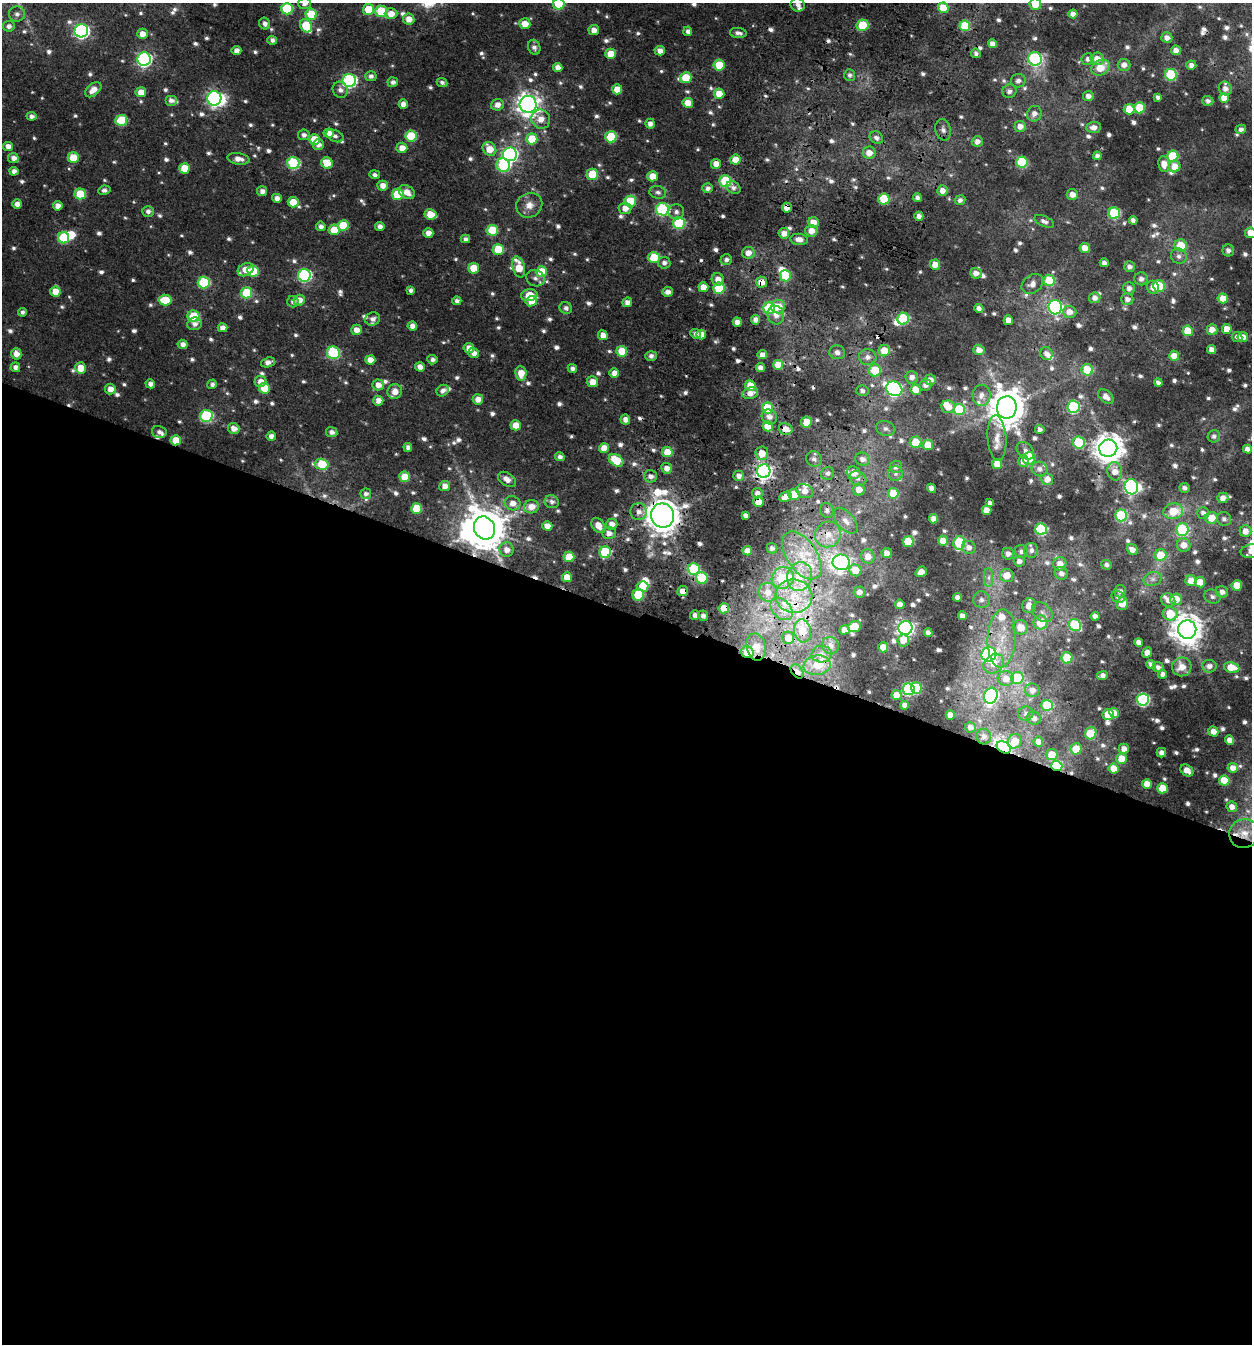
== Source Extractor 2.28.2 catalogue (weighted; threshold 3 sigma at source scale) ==
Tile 14 of 4 x 4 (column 2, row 4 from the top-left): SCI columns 1582-2831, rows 58-1399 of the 5726 x 5472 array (HDU 1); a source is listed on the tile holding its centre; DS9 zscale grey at full resolution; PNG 1254 x 1346 px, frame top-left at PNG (2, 3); each listed source drawn as its Kron ellipse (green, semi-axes under 4 px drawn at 4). Shown black and unused: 55% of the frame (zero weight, under 3 of 4 exposures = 6% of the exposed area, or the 3 px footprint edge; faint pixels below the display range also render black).
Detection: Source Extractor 2.28.2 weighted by HDU 2 'WHT'; one run over the whole footprint, this tile lists its part. Background 0.00562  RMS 0.0041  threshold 0.0184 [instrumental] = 3 sigma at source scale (4.5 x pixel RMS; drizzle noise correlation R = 1.50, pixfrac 1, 0.0396/0.0396 arcsec/px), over >= 5 px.
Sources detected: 887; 5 too faint to see at this stretch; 7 inside a brighter object's white glare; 16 cosmic-ray / hot-pixel residue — neither listed nor drawn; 26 inside a brighter listed object's ellipse — not listed separately; of the other 833, all 500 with FLUX_AUTO >= 1.5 (the completeness limit of this list) listed and drawn (333 fainter detections not listed), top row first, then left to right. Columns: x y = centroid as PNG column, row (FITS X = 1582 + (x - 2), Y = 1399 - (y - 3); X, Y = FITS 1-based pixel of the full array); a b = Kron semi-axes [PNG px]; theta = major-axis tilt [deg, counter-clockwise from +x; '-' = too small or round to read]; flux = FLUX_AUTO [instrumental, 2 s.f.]
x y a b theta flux
304 3 6 6 - 2.3
559 4 5 5 - 24
1035 4 6 6 - 7.7
798 5 7 6 - 2.1
943 8 5 5 - 12
287 9 6 5 - 29
368 9 5 5 - 14
381 11 6 5 - 20
17 14 8 7 - 1.9
311 14 5 5 - 16
391 14 6 5 - 4.7
1073 14 4 4 - 2.5
409 19 5 5 - 4.5
265 23 6 5 - 1.9
525 24 5 5 - 5.7
863 25 6 6 - 18
9 26 5 5 - 2
306 26 7 5 -60 20
965 26 5 5 - 17
594 30 5 5 - 3
81 31 7 6 - 110
688 31 4 4 - 1.7
738 33 8 5 -7 1.9
142 34 5 5 - 4
1167 38 5 5 - 2.5
272 40 5 4 - 1.7
992 44 4 4 - 2.7
534 47 8 6 -67 2.1
1176 50 5 4 - 3.2
236 51 5 4 - 2.7
660 51 5 4 - 3.2
976 53 5 4 - 1.5
611 54 5 5 - 9.3
144 59 7 6 - 100
1035 59 7 6 - 79
1088 59 6 6 - 1.9
1097 59 6 6 - 4.5
719 65 5 5 - 14
1124 65 6 6 - 3.2
1191 65 5 4 - 2.2
558 67 4 4 - 3.4
1101 68 9 7 30 8.1
850 75 6 5 - 1.5
1171 75 6 6 - 39
371 76 5 5 - 1.8
686 78 6 5 - 13
349 80 7 6 - 88
1018 81 7 7 - 2.2
393 82 5 5 - 1.5
442 82 5 4 - 1.5
1225 88 7 6 - 2.9
617 89 5 5 - 6.6
93 90 9 6 40 4
340 90 8 7 - 2.2
1009 91 7 6 - 2
141 92 5 5 - 5.5
719 94 5 5 - 9.2
1088 96 5 5 - 2.7
1158 97 4 4 - 1.7
214 98 7 7 - 120
1224 98 5 5 - 6.6
171 100 6 5 - 1.9
1208 101 5 5 - 1.9
688 103 5 5 - 6.9
403 104 4 4 - 2.8
528 104 8 8 - 350
497 105 6 5 - 3.5
1140 108 5 5 - 20
1129 109 5 5 - 8.2
1034 114 8 7 - 2.9
31 116 5 4 - 1.9
541 119 10 9 - 4.8
121 120 6 5 - 24
650 124 5 4 - 2.6
1020 126 5 5 - 3.3
1094 127 7 5 7 2.8
1241 129 5 4 - 1.6
943 130 10 7 -78 2.2
329 133 5 4 - 3.6
304 135 6 5 - 2
335 136 9 5 -24 1.6
411 136 5 5 - 20
611 137 5 5 - 24
876 138 7 6 - 1.8
314 139 5 5 - 9.6
532 139 5 5 - 14
977 141 5 5 - 2.7
318 145 6 5 - 2.5
8 146 5 4 - 3.2
402 148 5 5 - 4.5
489 149 7 6 - 6.6
869 153 6 6 - 4.3
510 154 7 7 - 120
1097 156 4 4 - 1.9
1173 156 5 5 - 25
13 158 5 5 - 2.9
73 158 5 5 - 14
238 159 11 5 -9 3.6
735 160 5 5 - 8.7
1022 162 5 5 - 31
293 163 6 6 - 42
327 163 6 5 - 12
716 164 5 5 - 4.7
1164 164 8 6 -82 4
503 165 7 6 - 40
1175 166 6 6 - 5.4
184 168 5 5 - 11
14 171 4 4 - 2.3
592 174 5 5 - 14
375 175 5 4 - 1.7
652 176 5 5 - 7.3
725 181 6 5 - 37
383 186 5 5 - 3.9
707 188 5 4 - 1.9
733 188 8 6 -34 1.9
104 190 6 4 10 1.5
262 191 5 5 - 2.6
943 191 5 5 - 3.3
407 192 9 6 -35 4.2
658 192 8 6 -14 1.5
80 194 5 5 - 16
398 194 6 5 - 16
1072 194 6 5 - 2.6
917 197 4 4 - 1.6
277 198 5 4 - 2.4
884 199 5 5 - 25
960 200 5 5 - 1.7
630 201 6 5 - 18
293 202 5 5 - 9.5
17 204 5 4 - 2.9
529 205 13 12 - 4.4
58 206 5 4 - 3.4
625 208 6 6 - 3.8
787 208 5 5 - 4.5
662 209 6 6 - 58
148 211 5 5 - 2.1
676 212 8 7 - 2
1114 213 6 5 - 36
430 214 6 5 - 7.6
919 216 4 4 - 2.2
1133 220 4 4 - 1.8
1044 221 10 5 -24 1.7
813 222 5 5 - 5.9
679 223 6 6 - 34
343 225 5 5 - 15
321 226 5 4 - 2
380 227 5 4 - 2.6
334 230 5 5 - 9.9
492 230 5 5 - 19
811 231 6 6 - 4.6
428 233 5 4 - 3.4
784 233 5 5 - 3.6
1250 233 5 5 - 4.6
63 238 5 5 - 26
465 239 4 4 - 1.8
799 239 9 5 -7 3.3
1181 245 6 6 - 11
1085 248 5 5 - 4.1
498 249 5 5 - 16
1228 250 6 6 - 2
748 253 6 6 - 4
1179 256 8 7 - 2
654 257 6 5 - 18
726 259 6 5 - 1.6
664 263 6 6 - 2.2
1104 263 4 4 - 1.6
935 265 5 5 - 5.7
519 267 11 6 -74 11
1129 267 5 5 - 2
474 268 5 5 - 9.6
246 270 8 6 30 6
253 271 6 5 - 16
542 272 5 5 - 16
976 273 6 5 - 3.1
304 275 6 6 - 63
785 276 6 5 - 19
535 278 9 8 - 2
718 279 6 6 - 3.5
1141 279 6 6 - 2.1
1049 280 5 5 - 18
204 282 6 6 - 36
761 282 5 5 - 5.2
1032 284 12 8 37 3.1
1159 286 6 6 - 20
703 287 5 5 - 5.8
1153 287 7 6 - 2.7
719 288 5 5 - 26
1129 288 6 6 - 2.3
411 290 4 4 - 1.6
55 292 5 5 - 7.8
668 292 5 4 - 2.7
246 293 5 5 - 23
529 295 8 6 6 10
1095 298 5 5 - 2.5
1223 298 5 5 - 6
1127 299 6 6 - 2.2
165 300 6 5 - 13
299 300 6 5 - 3.6
457 301 4 4 - 1.8
531 301 6 5 - 5.5
293 302 6 5 - 1.7
627 302 5 5 - 2.6
778 307 7 7 - 6.4
1055 307 7 6 - 86
566 308 6 6 - 2.1
769 308 6 6 - 42
979 308 4 4 - 2
22 312 4 4 - 1.5
1070 312 6 6 - 3.8
776 315 9 8 - 3.3
193 316 6 5 - 21
373 319 7 6 - 2
903 319 6 6 - 32
755 320 4 4 - 2.6
1008 320 5 4 - 4.2
737 322 4 4 - 3.5
195 324 7 6 - 2.1
412 326 4 4 - 3.1
222 328 5 4 - 2.8
1212 329 5 5 - 4.4
1227 329 5 5 - 6.4
356 330 5 5 - 3.6
1188 331 5 5 - 9.5
695 334 5 4 - 1.8
701 334 5 5 - 4.9
603 335 5 4 - 4.3
1237 337 5 5 - 1.6
1243 337 5 5 - 5.2
183 344 5 4 - 2.4
469 348 5 5 - 3.9
979 350 5 5 - 3.1
1212 350 5 4 - 3
622 351 5 5 - 14
884 351 6 5 - 7.1
837 352 8 7 - 2.6
333 353 6 6 - 44
474 353 5 5 - 3.1
16 354 6 5 - 3.7
1046 354 6 6 - 2.7
762 355 4 4 - 3.3
651 356 5 5 - 2
1174 356 5 5 - 5.3
868 357 8 8 - 2.5
370 360 5 4 - 4.3
432 360 5 4 - 1.8
268 362 7 4 18 2.6
778 365 5 5 - 9.2
15 367 5 5 - 2.5
420 367 5 4 - 3.1
80 368 5 5 - 7.4
572 368 5 4 - 1.6
760 368 4 4 - 2.8
875 370 6 6 - 11
1087 370 6 5 - 15
521 373 7 5 -83 7.1
614 373 5 4 - 3.8
912 377 6 6 - 2.4
930 380 5 5 - 3.1
260 381 6 5 - 3.5
592 382 6 5 - 4.9
1158 383 4 4 - 1.6
150 384 5 4 - 2.3
212 384 5 4 - 1.9
378 385 5 5 - 3.9
750 385 5 5 - 7.9
926 385 6 5 - 1.8
264 388 5 5 - 14
110 389 5 5 - 3.7
894 389 8 7 - 100
916 390 5 5 - 8.2
443 391 6 5 - 2.1
862 391 6 5 - 1.7
395 392 7 7 - 4.4
750 393 8 5 16 3.3
982 395 10 9 - 3
1106 397 9 5 -42 3.2
478 399 5 5 - 4.2
378 401 5 5 - 3.8
948 407 7 6 - 5
1007 407 11 10 - 1100
1073 407 6 6 - 53
768 408 5 5 - 20
959 409 5 5 - 21
206 416 6 6 - 48
769 417 8 7 - 2.7
625 419 5 5 - 2.8
806 422 5 5 - 7.7
516 425 5 5 - 6.7
768 426 5 5 - 6.9
234 428 6 5 - 3.6
786 429 7 6 - 4.5
886 429 9 7 -18 1.9
1040 429 5 4 - 2
159 432 7 6 - 1.8
332 432 6 5 - 2
271 436 5 4 - 2.3
1214 436 6 6 - 1.6
997 438 23 9 -86 4.6
176 440 5 5 - 9
915 442 6 5 - 12
1079 443 6 6 - 21
928 445 5 5 - 9.6
408 447 4 4 - 1.9
604 448 5 5 - 6.3
1108 448 9 8 - 660
1247 449 4 4 - 3
1025 451 10 7 -45 2.5
667 452 5 5 - 8.8
762 453 7 6 - 5.8
560 457 5 4 - 2
1029 458 6 6 - 11
814 459 8 7 - 1.8
862 459 7 6 - 2.6
616 460 8 5 -34 14
1024 461 6 5 - 3.8
322 464 7 5 -4 18
997 464 5 5 - 7.6
896 467 6 6 - 1.9
667 468 5 5 - 3.3
1039 469 8 7 - 2.3
764 471 7 6 - 200
1115 471 9 7 -77 4.7
828 473 7 6 - 1.6
854 473 7 6 - 5.8
895 474 7 7 - 1.6
651 476 7 6 - 2.4
739 476 5 5 - 2.5
405 477 5 5 - 10
507 479 10 6 -33 3.5
858 479 9 7 -34 1.8
1047 479 6 6 - 3.8
445 486 5 5 - 3.8
1131 487 7 6 - 100
931 488 4 4 - 2.7
1185 488 5 4 - 1.8
859 490 6 5 - 4
805 491 9 6 -23 3.9
757 493 5 5 - 2.4
893 493 5 5 - 11
366 494 5 5 - 1.7
794 494 5 5 - 10
785 497 6 4 25 4
1223 498 5 5 - 3.2
552 502 7 6 - 1.8
758 502 5 5 - 5.4
513 503 8 7 - 3.9
990 503 4 4 - 1.7
531 507 7 6 - 5
416 509 5 5 - 17
827 510 7 7 - 2
987 510 5 4 - 4.5
1173 511 10 7 10 11
639 512 8 8 - 3.1
1203 513 6 6 - 1.9
745 515 4 3 - 1.8
1121 515 6 6 - 35
662 516 12 11 - 930
1211 518 6 6 - 6.8
934 519 4 4 - 3.3
1224 519 7 6 - 1.6
846 521 15 8 -48 4
612 524 6 5 - 3.7
598 525 8 6 -52 4.6
547 526 5 4 - 4.2
484 528 12 10 -61 1800
1041 529 6 5 - 42
1182 530 6 6 - 35
1245 531 6 6 - 4.3
609 533 7 6 - 2.8
828 534 13 12 - 7.2
943 541 5 5 - 5.7
908 542 5 5 - 18
959 543 7 6 - 27
1184 545 7 6 - 4.6
772 548 5 5 - 1.8
969 548 7 6 - 2.6
507 550 7 7 - 3.7
1031 550 7 7 - 2.4
1132 550 6 5 - 3.1
747 551 5 4 - 3.5
1021 551 7 6 - 1.9
1251 551 10 6 9 3.2
605 552 6 5 - 35
887 553 5 5 - 3.3
1008 554 6 5 - 2.5
802 555 27 15 -56 17
1161 555 6 6 - 13
868 556 7 7 - 4.6
569 557 5 5 - 12
1019 561 5 5 - 2.4
841 562 9 7 -9 200
1060 564 7 6 - 4.2
1107 565 5 5 - 1.6
694 569 6 6 - 32
855 570 6 5 - 8.4
921 572 6 5 - 4
1061 573 6 6 - 2.3
1007 575 7 6 - 7.5
800 576 14 12 75 11
567 577 5 5 - 6.3
702 578 6 5 - 26
783 578 11 10 - 25
989 578 9 4 90 1.6
1153 579 9 7 15 1.9
1191 581 5 5 - 5.9
1200 582 5 5 - 6.2
1237 585 5 5 - 9.5
643 586 5 5 - 15
683 591 5 5 - 4.4
1120 591 6 6 - 1.7
768 592 9 9 - 5.1
859 592 5 5 - 2.5
1222 592 6 5 - 2.6
638 595 6 5 - 24
794 596 18 17 - 15
957 597 4 4 - 2
1118 597 7 6 - 1.6
1212 597 8 7 - 1.7
1176 599 6 5 - 7.6
981 600 8 8 - 2.1
1168 600 7 6 - 2.9
1122 603 6 5 - 5.3
900 604 5 4 - 3.4
1029 606 7 7 - 5.8
724 608 5 5 - 12
782 609 13 9 -47 4.4
1042 612 11 8 -40 2.8
1170 614 7 6 - 18
695 615 4 4 - 2
703 616 5 5 - 1.9
962 616 4 4 - 2.7
1095 616 4 4 - 2.2
1041 622 7 7 - 11
1075 625 6 5 - 30
854 626 7 5 22 10
1020 627 7 7 - 7
905 628 7 7 - 190
845 630 5 4 - 4.2
1187 630 9 9 - 680
802 631 12 8 -81 8.5
928 633 4 4 - 1.7
788 638 6 6 - 5.2
1002 639 29 14 87 13
903 640 6 5 - 5
1139 642 4 4 - 3.3
830 646 9 8 - 2.7
756 647 14 9 -79 5.9
883 647 5 5 - 7.7
747 652 6 5 - 9.7
1147 653 6 4 50 2.2
821 654 10 8 3 2.5
989 654 7 7 - 82
1067 658 5 5 - 21
994 664 11 8 38 4.8
1151 664 5 4 - 2.2
817 665 13 10 8 6.9
1209 666 7 6 - 2.7
1158 667 5 5 - 1.7
1182 667 9 9 - 5.2
1232 667 8 5 -13 9.3
797 671 8 5 -50 2.6
1163 674 4 4 - 1.9
1103 675 5 4 - 1.9
1017 678 6 6 - 17
1006 679 8 7 - 4.9
916 688 5 5 - 17
909 689 6 6 - 60
1032 690 7 7 - 2.6
897 695 5 5 - 4.8
991 696 8 6 73 90
1143 699 6 6 - 61
905 705 4 4 - 2.4
1047 705 5 5 - 17
1026 713 7 7 - 1.6
1114 713 5 4 - 4.9
1108 714 6 5 - 12
950 715 4 4 - 4
1034 718 7 6 - 2.2
970 727 5 5 - 2.2
1213 732 5 5 - 4.1
1091 733 6 5 - 17
984 736 8 7 - 2.2
1230 740 5 4 - 3.5
1015 741 7 6 - 5.6
1038 742 5 5 - 3.1
1004 747 7 5 -31 150
1076 749 5 5 - 8.9
1124 749 5 5 - 3.1
1161 753 5 4 - 2.1
1052 755 5 5 - 7.5
1121 759 5 5 - 9
1057 766 6 5 - 33
1114 768 5 5 - 8.2
1233 768 5 5 - 3.6
1187 770 7 5 -36 4
1224 781 5 5 - 13
1147 784 5 5 - 5.2
1162 788 5 5 - 10
1232 807 5 5 - 2.8
1244 834 15 14 - 7.1
Overlapping masked pixels (flux is a lower limit): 29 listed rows (the first 20) at x y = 965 26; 787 208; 761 282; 719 288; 246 293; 769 308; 701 334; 875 370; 768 408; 786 429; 176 440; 764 471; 758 502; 662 516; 484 528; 609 533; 828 534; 605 552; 702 578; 683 591
Isophote crosses this tile's border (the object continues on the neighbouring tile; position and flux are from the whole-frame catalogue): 5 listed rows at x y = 304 3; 559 4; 1035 4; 1250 233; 1251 551